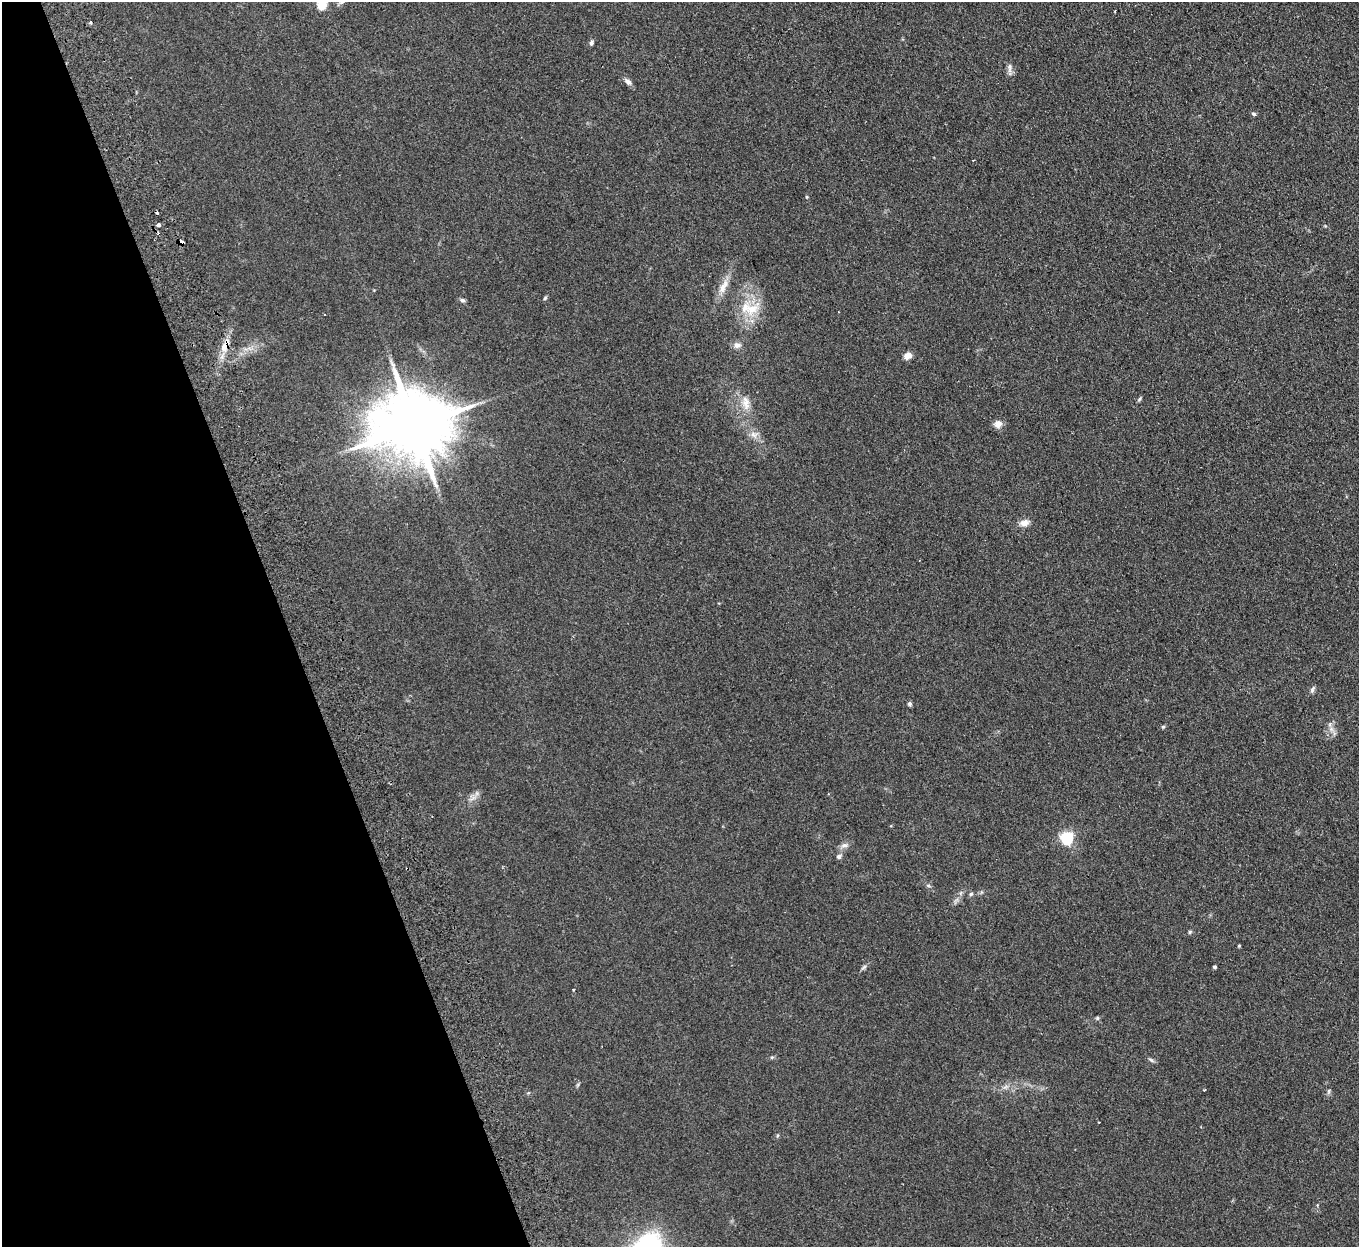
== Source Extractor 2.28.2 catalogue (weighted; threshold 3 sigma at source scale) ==
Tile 5 of 4 x 4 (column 1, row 2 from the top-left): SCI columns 56-1412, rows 2666-3910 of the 5539 x 5457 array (HDU 1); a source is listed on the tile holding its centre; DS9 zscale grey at full resolution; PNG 1361 x 1249 px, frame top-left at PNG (2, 2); no overlay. Shown black and unused: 21% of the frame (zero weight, under 2 of 3 exposures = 3% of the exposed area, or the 3 px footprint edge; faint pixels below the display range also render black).
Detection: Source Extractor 2.28.2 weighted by HDU 2 'WHT'; one run over the whole footprint, this tile lists its part. Background 0.189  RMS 0.014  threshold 0.0608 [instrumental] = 3 sigma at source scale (4.5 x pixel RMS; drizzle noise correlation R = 1.50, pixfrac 1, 0.05/0.05 arcsec/px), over >= 5 px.
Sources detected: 44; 1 inside a brighter object's white glare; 2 cosmic-ray / hot-pixel residue — not listed; the other 41 listed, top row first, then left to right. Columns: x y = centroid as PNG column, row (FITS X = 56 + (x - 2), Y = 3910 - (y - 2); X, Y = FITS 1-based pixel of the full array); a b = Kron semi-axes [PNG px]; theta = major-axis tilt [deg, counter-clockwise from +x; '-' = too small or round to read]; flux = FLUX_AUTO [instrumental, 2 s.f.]
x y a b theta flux
322 4 5 5 - 64
1115 11 4 2 - 0.92
90 22 3 3 - 8
591 43 7 5 49 2.8
1009 68 15 5 -89 4.8
628 81 11 6 -42 5.1
1254 114 6 4 -30 2.3
807 197 5 3 - 1.2
158 225 4 3 - 11
181 242 5 3 - 51
723 286 25 8 64 15
545 298 6 4 48 1.7
462 300 7 6 - 2.8
751 309 27 16 25 34
225 345 23 8 61 15
737 345 9 8 - 6.3
907 356 9 7 24 7.4
1140 399 6 4 47 1.8
746 402 17 11 83 14
998 424 9 8 - 8.7
414 426 21 18 7 13000
754 435 12 9 -41 8.3
1024 523 13 8 14 8.3
1312 689 10 5 67 3.2
910 704 6 5 - 2.5
1163 727 5 4 - 1.7
1331 729 7 5 -46 4.3
473 798 11 4 33 4.7
1067 838 6 5 - 210
845 845 11 6 13 5
839 856 6 5 - 3.7
928 885 6 4 -19 1.8
971 894 5 5 - 2.2
1190 932 5 4 - 1.8
864 967 9 4 36 2.7
1214 967 3 3 - 2
573 990 4 2 - 0.91
1097 1018 5 5 - 1.7
1151 1060 8 4 -35 2.4
1005 1087 8 5 33 3.4
1329 1091 6 4 71 2
Overlapping masked pixels (flux is a lower limit): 2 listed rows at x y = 181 242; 225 345
Isophote crosses this tile's border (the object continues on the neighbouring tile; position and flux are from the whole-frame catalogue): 1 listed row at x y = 322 4